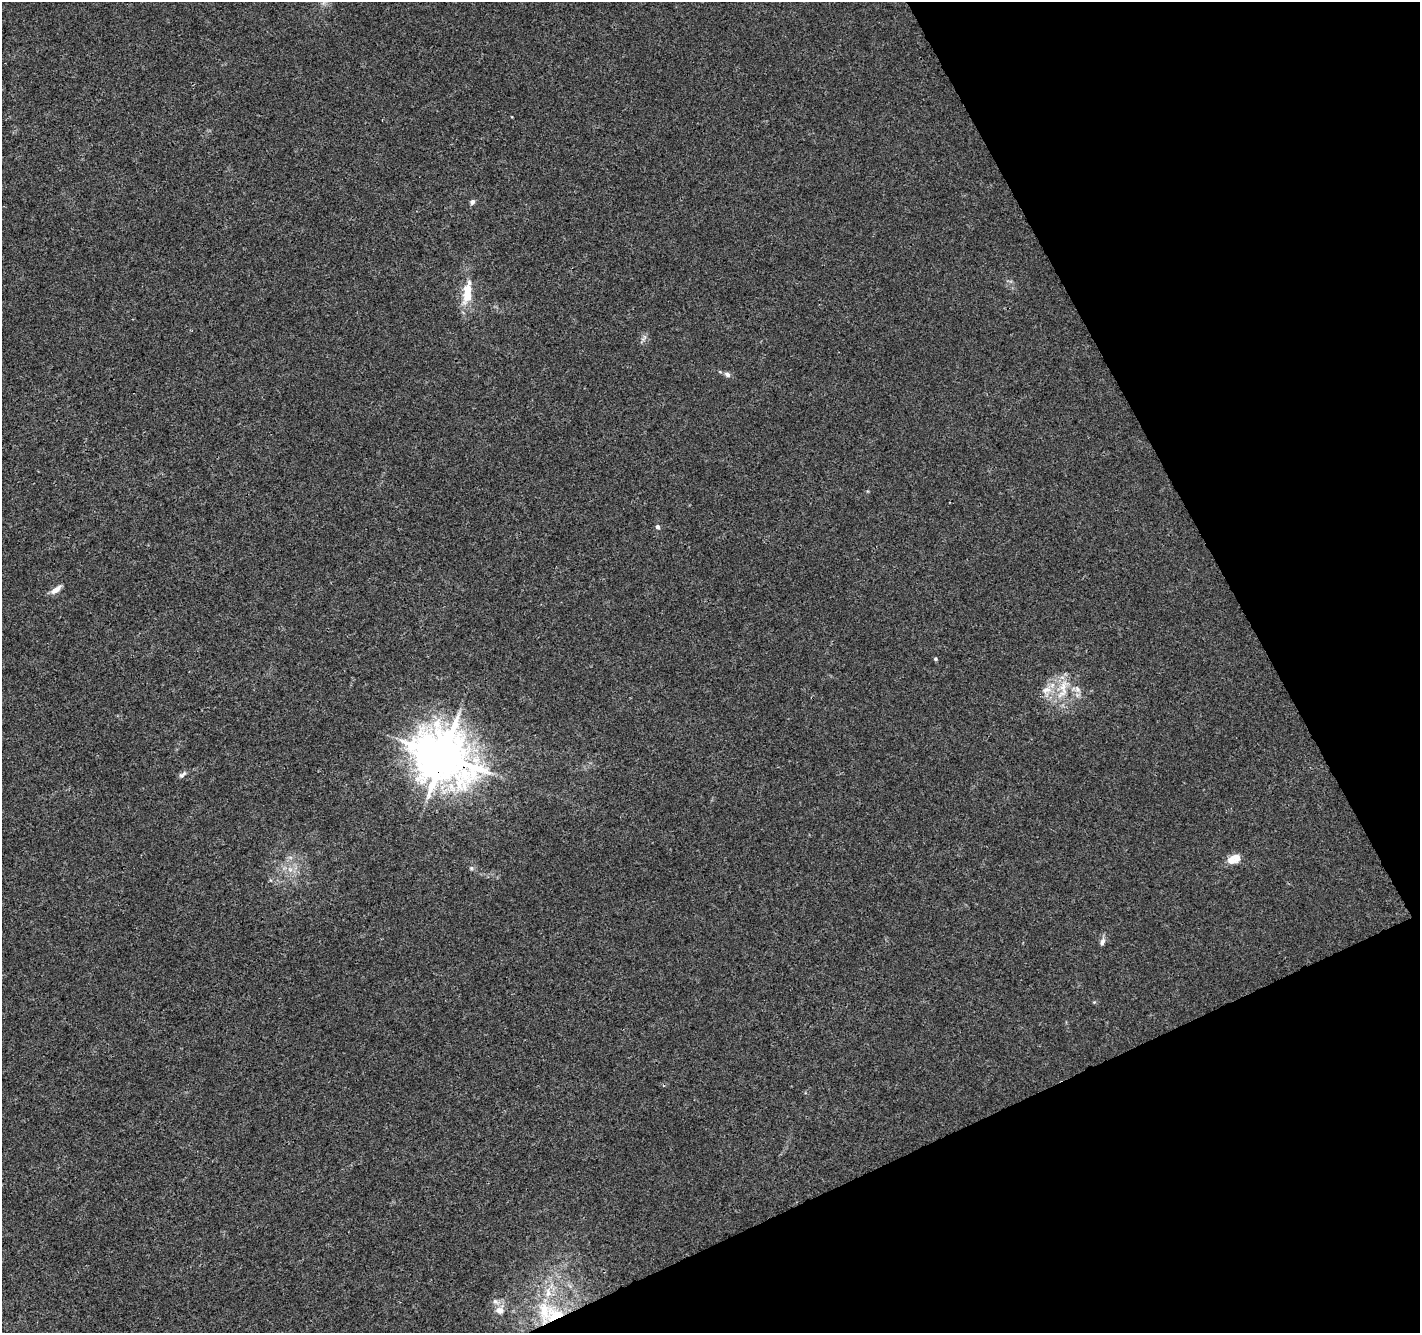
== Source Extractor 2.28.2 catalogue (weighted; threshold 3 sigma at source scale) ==
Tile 12 of 4 x 4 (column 4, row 3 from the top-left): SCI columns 4305-5722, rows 1454-2784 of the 5779 x 5626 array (HDU 1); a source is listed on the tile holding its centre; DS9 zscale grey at full resolution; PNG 1422 x 1335 px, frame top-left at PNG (2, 2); no overlay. Shown black and unused: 23% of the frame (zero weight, under 3 of 4 exposures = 5% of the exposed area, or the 3 px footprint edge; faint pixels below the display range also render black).
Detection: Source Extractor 2.28.2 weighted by HDU 2 'WHT'; one run over the whole footprint, this tile lists its part. Background 0.00687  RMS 0.0026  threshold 0.0118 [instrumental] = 3 sigma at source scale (4.5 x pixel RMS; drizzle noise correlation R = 1.50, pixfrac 1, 0.0396/0.0396 arcsec/px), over >= 5 px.
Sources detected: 26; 5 inside a brighter listed object's ellipse — not listed separately; the other 21 listed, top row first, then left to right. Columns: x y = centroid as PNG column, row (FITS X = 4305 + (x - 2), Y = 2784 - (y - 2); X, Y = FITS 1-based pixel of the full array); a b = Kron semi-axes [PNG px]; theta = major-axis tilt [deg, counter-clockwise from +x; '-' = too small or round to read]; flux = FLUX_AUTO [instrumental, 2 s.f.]
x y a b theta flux
472 202 6 6 - 0.79
468 295 23 12 70 5.3
644 338 12 5 61 0.8
727 374 8 6 -33 0.88
657 527 5 5 - 0.7
56 590 15 6 35 1.9
935 659 4 4 - 0.41
1063 689 35 12 75 6.5
1077 689 11 8 -58 1.4
1046 690 13 8 18 2.4
443 756 17 14 -31 1300
182 775 12 6 39 0.86
290 857 7 4 -18 0.55
1231 859 12 11 - 2.3
471 868 6 5 - 0.46
290 869 7 4 -19 0.83
1102 942 11 6 76 1.1
1094 1002 5 4 - 0.28
548 1292 15 8 -86 2.8
500 1310 12 10 47 2.2
554 1315 31 23 6 12
Overlapping masked pixels (flux is a lower limit): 2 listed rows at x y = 443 756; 554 1315